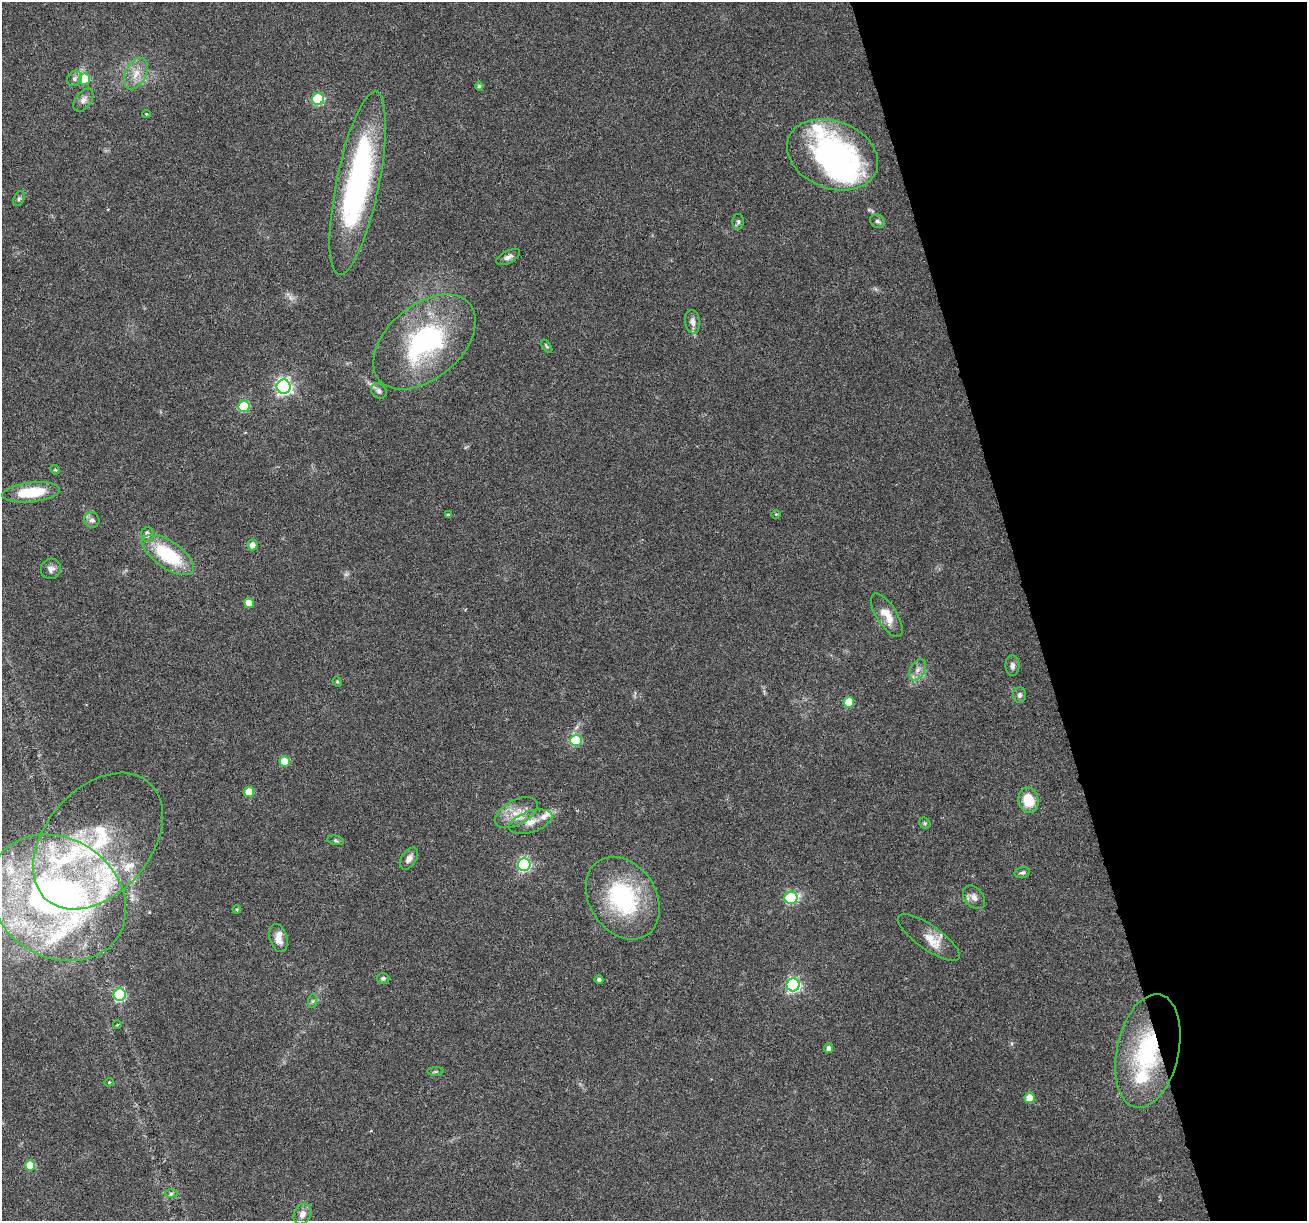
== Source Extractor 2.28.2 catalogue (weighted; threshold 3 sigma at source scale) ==
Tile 12 of 4 x 4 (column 4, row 3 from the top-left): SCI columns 3916-5220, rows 1323-2541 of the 5220 x 5030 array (HDU 1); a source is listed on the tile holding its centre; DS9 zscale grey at full resolution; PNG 1309 x 1223 px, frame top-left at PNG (2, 2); each listed source drawn as its Kron ellipse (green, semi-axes under 4 px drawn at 4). Shown black and unused: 21% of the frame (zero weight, under 3 of 6 exposures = <1% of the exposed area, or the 3 px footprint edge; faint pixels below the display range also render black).
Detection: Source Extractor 2.28.2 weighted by HDU 2 'WHT'; one run over the whole footprint, this tile lists its part. Background 0.0385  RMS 0.0026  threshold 0.0106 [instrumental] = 3 sigma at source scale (4.09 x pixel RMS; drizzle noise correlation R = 1.36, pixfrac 0.8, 0.0396/0.0396 arcsec/px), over >= 5 px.
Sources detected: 84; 1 too faint to see at this stretch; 2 inside a brighter object's white glare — neither listed nor drawn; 13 inside a brighter listed object's ellipse — not listed separately; the other 68 listed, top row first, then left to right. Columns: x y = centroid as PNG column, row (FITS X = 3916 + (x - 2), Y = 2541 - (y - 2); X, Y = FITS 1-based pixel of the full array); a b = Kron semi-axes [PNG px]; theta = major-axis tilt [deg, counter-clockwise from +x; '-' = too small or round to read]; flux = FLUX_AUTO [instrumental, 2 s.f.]
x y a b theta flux
136 74 17 10 64 3.1
75 78 8 7 - 0.79
85 79 5 5 - 8.8
479 86 4 4 - 0.47
318 99 6 6 - 21
83 100 13 8 53 1.3
146 114 4 3 - 0.31
832 155 47 33 -21 54
358 183 93 21 78 59
19 199 8 5 63 0.52
878 221 8 6 -27 0.63
738 222 8 6 -89 0.55
508 257 13 6 27 1.1
693 322 11 7 -81 1.5
425 342 59 37 40 39
547 346 7 4 -52 0.37
284 387 7 7 - 78
379 391 8 7 - 0.89
244 406 6 5 - 15
55 470 5 4 - 0.33
31 492 29 9 6 11
776 514 5 3 - 0.25
448 515 4 3 - 0.32
92 520 8 7 - 1
147 534 7 6 - 1.3
252 545 5 5 - 1.7
168 555 30 13 -34 16
51 569 10 10 - 1.2
249 603 5 5 - 2.9
887 615 25 10 -58 4.3
1012 666 10 7 -90 0.93
918 670 11 7 59 1.5
337 682 5 4 - 0.31
1019 695 8 6 -90 0.72
849 702 5 5 - 8.4
576 740 6 5 - 14
285 762 5 5 - 6.1
249 792 5 5 - 6.4
1028 800 13 10 -76 6.5
516 813 23 12 28 4.5
531 822 22 10 18 3.3
925 823 6 5 - 0.42
336 840 8 4 -12 0.44
98 841 78 52 49 39
409 859 12 7 57 1.4
524 865 6 6 - 41
1022 872 8 5 15 0.53
974 897 13 9 -50 1.7
58 898 72 59 -33 150
623 898 44 33 -57 26
791 898 6 6 - 25
237 909 4 3 - 0.23
929 937 37 12 -35 4.2
278 938 14 8 -74 2.3
383 978 6 5 - 0.57
599 980 4 4 - 0.63
793 985 6 6 - 49
120 995 6 6 - 25
312 1001 7 4 89 0.41
117 1025 4 2 - 0.17
829 1048 5 4 - 1.1
1148 1051 58 31 78 30
435 1072 8 4 1 0.36
109 1082 4 4 - 0.25
1030 1098 5 5 - 5.7
30 1165 5 5 - 6.6
171 1194 6 4 1 0.43
302 1214 11 8 64 1.7
Overlapping masked pixels (flux is a lower limit): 1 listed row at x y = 1148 1051
Isophote crosses this tile's border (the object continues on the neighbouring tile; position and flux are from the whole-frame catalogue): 1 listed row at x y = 58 898